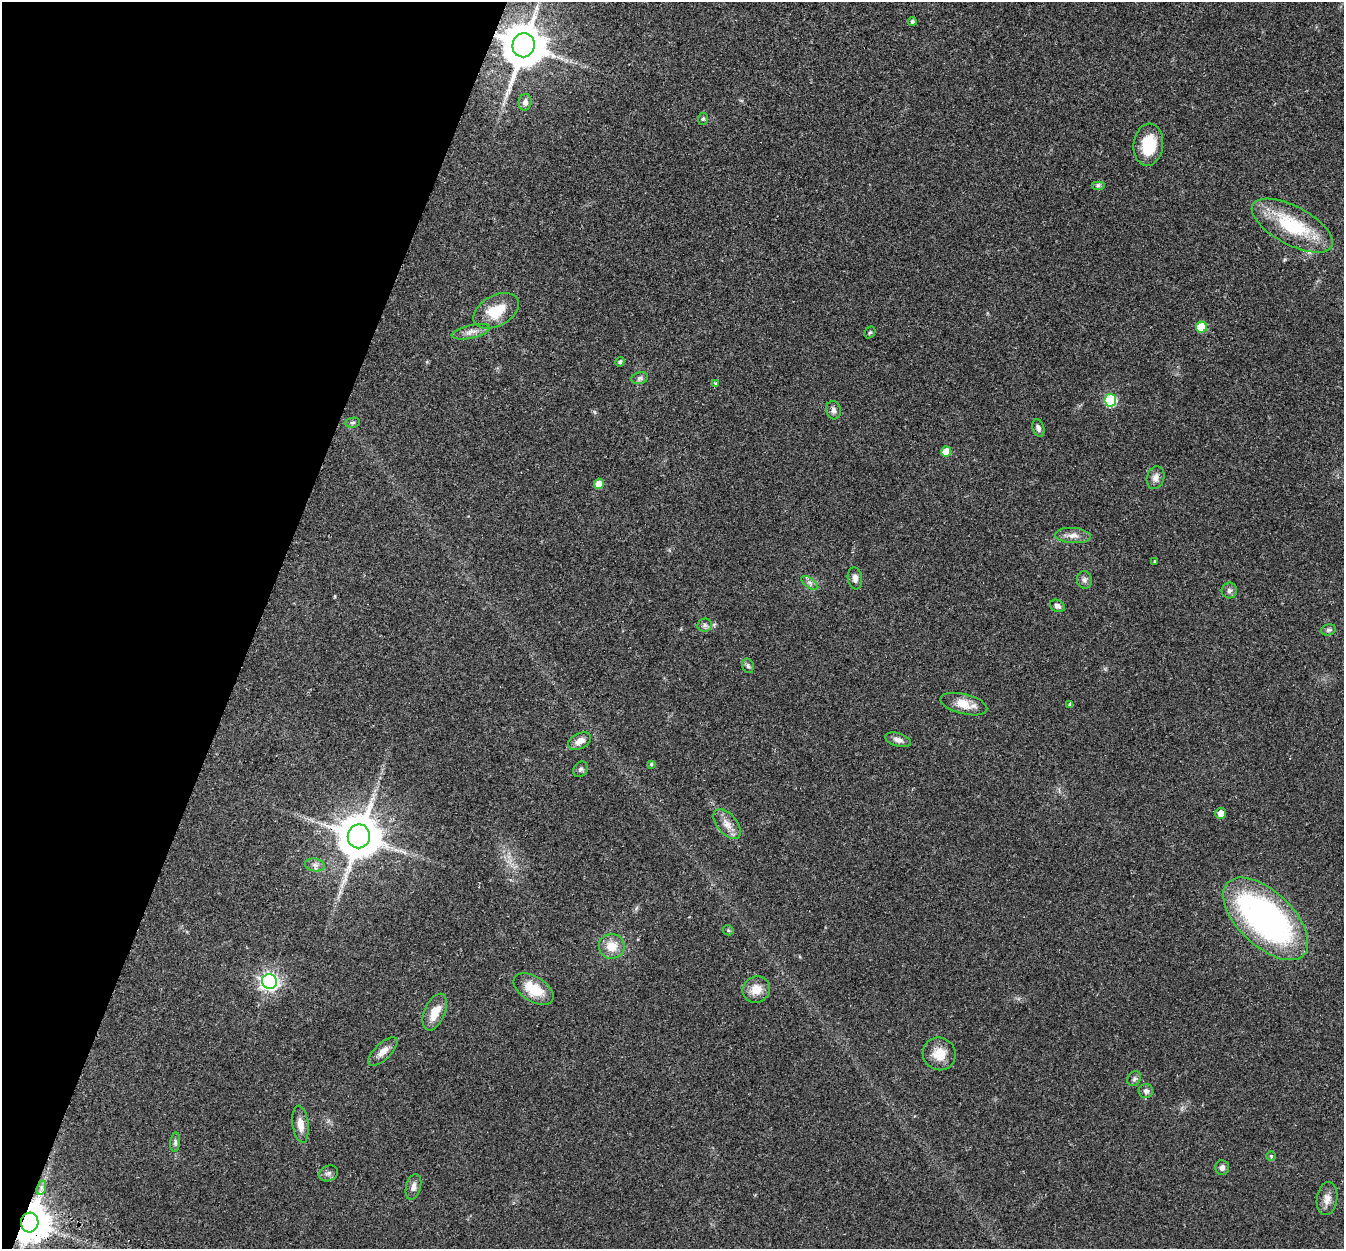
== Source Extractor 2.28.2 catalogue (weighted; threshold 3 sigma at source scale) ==
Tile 9 of 4 x 4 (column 1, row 3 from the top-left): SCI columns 24-1365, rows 1437-2683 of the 5415 x 5496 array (HDU 1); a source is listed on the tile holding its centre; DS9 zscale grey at full resolution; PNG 1346 x 1251 px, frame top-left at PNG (2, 2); each listed source drawn as its Kron ellipse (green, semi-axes under 4 px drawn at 4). Shown black and unused: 19% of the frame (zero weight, under 2 of 3 exposures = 3% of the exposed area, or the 3 px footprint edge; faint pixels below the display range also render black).
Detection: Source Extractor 2.28.2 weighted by HDU 2 'WHT'; one run over the whole footprint, this tile lists its part. Background 0.0604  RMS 0.0078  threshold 0.0353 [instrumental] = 3 sigma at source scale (4.5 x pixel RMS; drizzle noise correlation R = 1.50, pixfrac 1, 0.05/0.05 arcsec/px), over >= 5 px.
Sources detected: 62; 1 cosmic-ray / hot-pixel residue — neither listed nor drawn; the other 61 listed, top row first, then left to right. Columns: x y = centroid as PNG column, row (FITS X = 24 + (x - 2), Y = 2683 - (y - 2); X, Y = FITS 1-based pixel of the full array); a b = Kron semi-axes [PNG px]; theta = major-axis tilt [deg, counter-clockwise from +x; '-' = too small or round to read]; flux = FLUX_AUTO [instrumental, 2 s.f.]
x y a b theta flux
912 21 4 4 - 1.7
523 45 12 11 - 3000
525 102 8 6 80 3.5
703 119 6 5 - 1.2
1148 145 21 15 83 23
1098 185 7 4 0 1.5
1292 226 44 19 -28 52
496 311 25 15 28 22
1201 327 5 5 - 25
471 332 19 6 12 5.6
870 332 6 5 - 1.1
620 362 5 4 - 1.2
640 378 8 6 16 2
715 383 4 4 - 1.7
1110 400 6 6 - 56
833 410 9 7 -76 2.8
352 423 8 5 7 1.6
1038 428 9 5 -73 2.6
946 452 5 5 - 15
1155 478 11 8 74 4.4
599 484 5 5 - 9.4
1073 536 18 7 -3 6
1154 561 3 2 - 0.87
855 578 11 7 -83 3.6
1084 580 9 7 -75 2.7
810 583 10 5 -36 2.5
1229 591 8 7 - 2.3
1057 606 8 6 -27 2.6
705 625 7 6 - 2.2
1328 630 7 5 14 1.7
748 666 7 5 -74 1.7
964 704 24 10 -14 12
1070 705 4 3 - 1.6
898 740 13 6 -16 3.8
580 741 12 7 28 5.7
651 764 4 4 - 0.91
580 769 8 6 50 1.9
1221 813 5 5 - 6.1
727 824 18 9 -51 7.6
359 836 12 11 - 3000
315 865 10 6 -9 3.1
1266 919 52 27 -44 240
728 930 5 5 - 1.1
612 946 13 12 - 12
269 981 8 7 - 340
534 989 22 12 -31 19
756 989 14 13 - 10
435 1012 19 10 67 13
383 1052 19 8 44 6.7
939 1054 17 16 - 13
1134 1079 8 6 58 1.9
1146 1091 7 7 - 3
300 1124 19 8 -83 7.2
175 1142 10 5 84 1.9
1271 1156 5 5 - 1
1222 1168 7 6 - 2.9
328 1173 10 7 25 2.8
413 1187 13 7 75 3.9
41 1188 7 4 72 2
1327 1199 16 10 83 6
30 1222 10 9 - 2500
Overlapping masked pixels (flux is a lower limit): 3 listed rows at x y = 523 45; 359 836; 30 1222